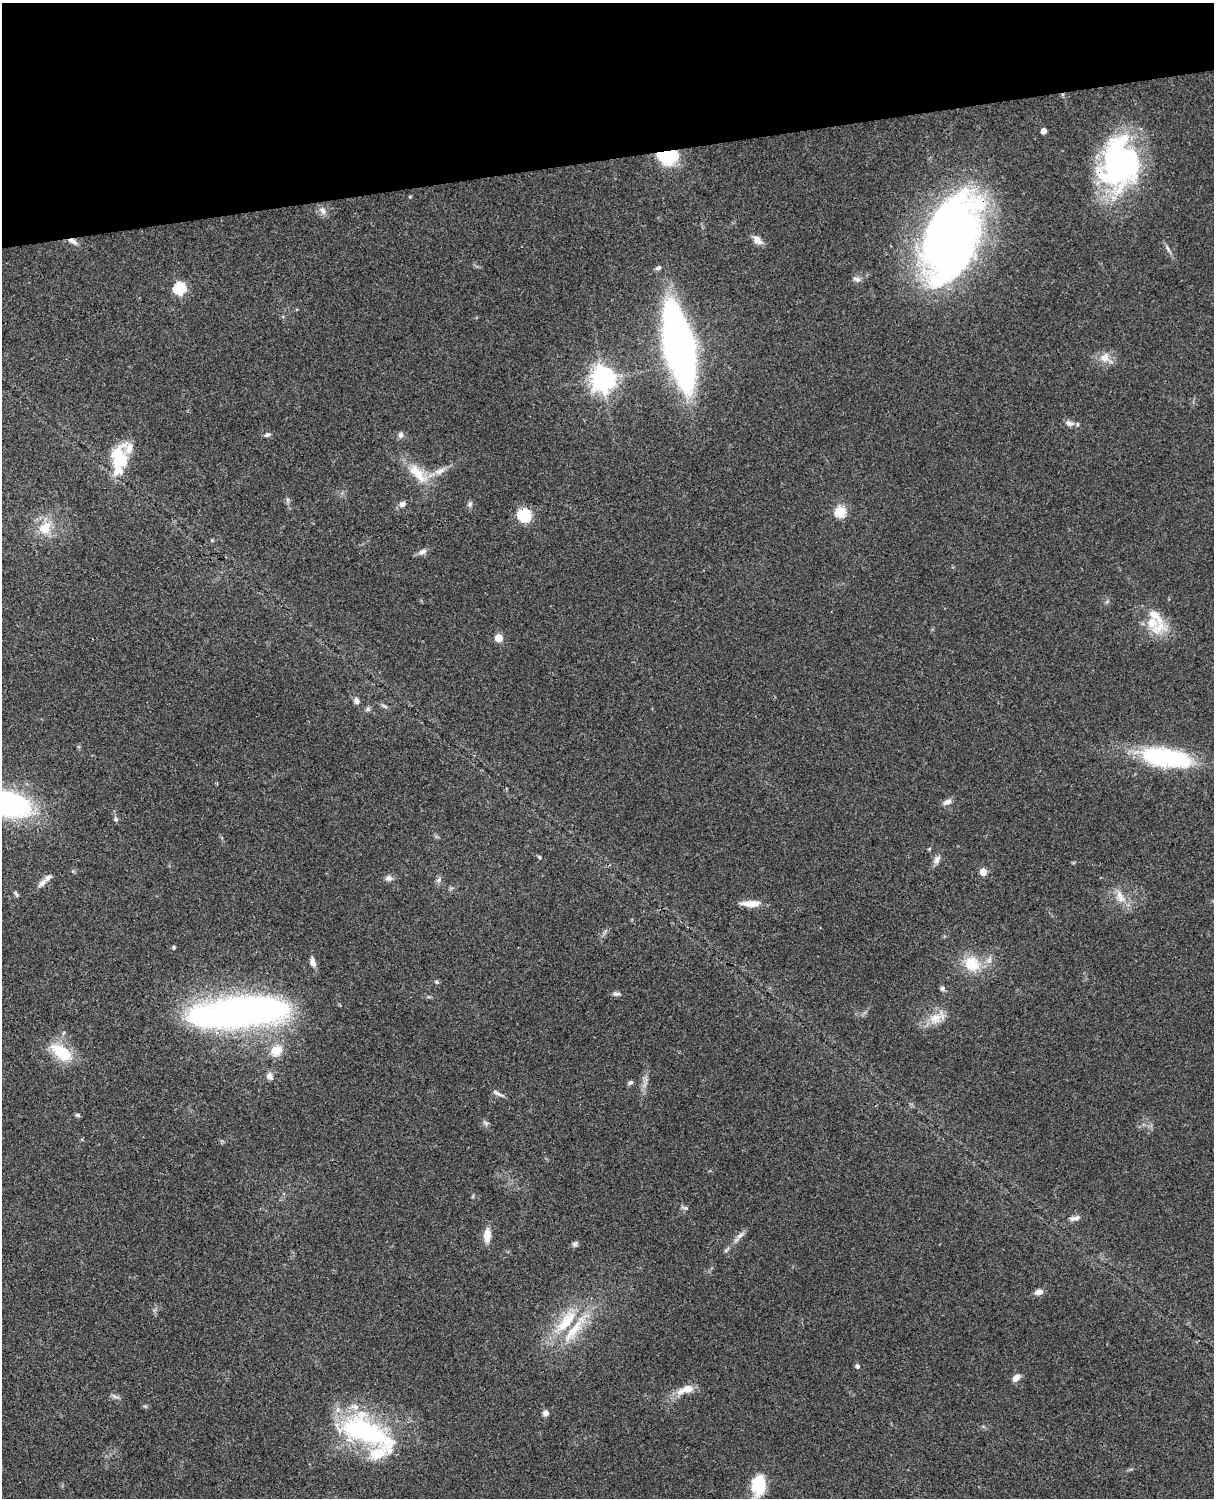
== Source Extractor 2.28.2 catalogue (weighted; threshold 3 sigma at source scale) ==
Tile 3 of 4 x 3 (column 3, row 1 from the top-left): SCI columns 2545-3756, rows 3267-4762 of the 5086 x 4925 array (HDU 1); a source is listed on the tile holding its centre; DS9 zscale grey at full resolution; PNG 1216 x 1500 px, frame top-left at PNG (2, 3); no overlay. Shown black and unused: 10% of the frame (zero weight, under 3 of 4 exposures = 6% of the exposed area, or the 3 px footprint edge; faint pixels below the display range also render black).
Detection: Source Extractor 2.28.2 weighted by HDU 2 'WHT'; one run over the whole footprint, this tile lists its part. Background 0.0882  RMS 0.0061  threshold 0.0275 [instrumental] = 3 sigma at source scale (4.5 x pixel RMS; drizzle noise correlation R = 1.50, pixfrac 1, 0.05/0.05 arcsec/px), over >= 5 px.
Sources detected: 88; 4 inside a brighter object's white glare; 1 cosmic-ray / hot-pixel residue — not listed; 9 inside a brighter listed object's ellipse — not listed separately; the other 74 listed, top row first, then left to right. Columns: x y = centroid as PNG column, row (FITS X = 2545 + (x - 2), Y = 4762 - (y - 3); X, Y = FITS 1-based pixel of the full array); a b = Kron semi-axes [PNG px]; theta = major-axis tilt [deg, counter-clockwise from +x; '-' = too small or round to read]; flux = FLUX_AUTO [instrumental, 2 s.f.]
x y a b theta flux
1044 131 4 4 - 4.3
668 157 23 17 -2 25
1120 164 58 45 81 120
410 197 5 3 - 0.51
323 211 10 8 -52 3.5
951 238 86 48 69 390
757 240 13 8 -44 4
72 241 14 6 -25 3.1
1168 248 10 3 -69 1.4
658 268 8 5 21 1.4
857 279 11 6 -21 2
179 288 6 6 - 68
679 346 50 14 -78 720
1105 357 13 11 58 6.2
603 379 8 8 - 570
1069 423 12 7 -16 3.3
267 435 8 5 26 1.4
401 435 9 7 76 2
119 462 29 15 35 15
439 471 17 8 26 5.3
417 472 26 14 -39 15
402 504 9 7 16 2.4
470 504 8 6 68 1.6
840 511 6 5 - 47
524 515 12 11 - 23
45 528 20 16 53 13
422 552 12 7 20 2.6
1152 623 21 19 -65 15
499 638 5 5 - 16
356 701 9 7 -65 2.3
384 706 11 3 -30 1.4
368 709 8 5 37 1.3
1166 758 62 21 -9 68
947 802 12 6 26 2.7
8 804 47 25 -14 110
116 819 6 5 - 1.2
929 849 5 4 - 0.59
539 857 5 4 - 0.69
937 860 13 7 61 3
983 872 5 5 - 12
389 878 9 7 -9 2.6
439 880 7 4 71 1.3
42 883 16 7 44 3.2
16 894 9 3 -57 0.94
1120 896 21 8 -68 6.3
750 903 24 7 0 6.8
174 947 4 4 - 1
313 962 12 7 -77 3.2
972 964 22 18 -40 17
436 982 6 5 - 0.93
616 994 10 5 -2 1.8
239 1013 69 32 9 230
936 1018 23 13 18 9.4
276 1051 13 11 32 9.9
61 1052 24 12 -38 24
270 1077 10 7 -56 2.6
630 1082 7 5 42 1.3
498 1093 17 4 -29 2.2
77 1115 6 5 - 1
486 1123 9 4 -31 1.3
685 1208 8 5 -16 1.3
1075 1218 16 6 18 2.7
487 1235 15 7 87 7.4
740 1235 12 5 38 2.6
575 1244 7 6 - 1.7
1039 1292 9 6 16 3.5
566 1321 43 16 50 27
857 1366 5 5 - 1.8
1016 1378 10 7 45 3.7
686 1389 24 10 19 8.3
115 1397 13 3 -12 1.5
546 1413 7 6 - 2.4
367 1433 72 29 -25 97
759 1485 23 15 -88 22
Overlapping masked pixels (flux is a lower limit): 5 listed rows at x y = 668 157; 1120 164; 951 238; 72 241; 524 515
Isophote crosses this tile's border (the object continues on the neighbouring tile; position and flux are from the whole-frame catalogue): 2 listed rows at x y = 8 804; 759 1485